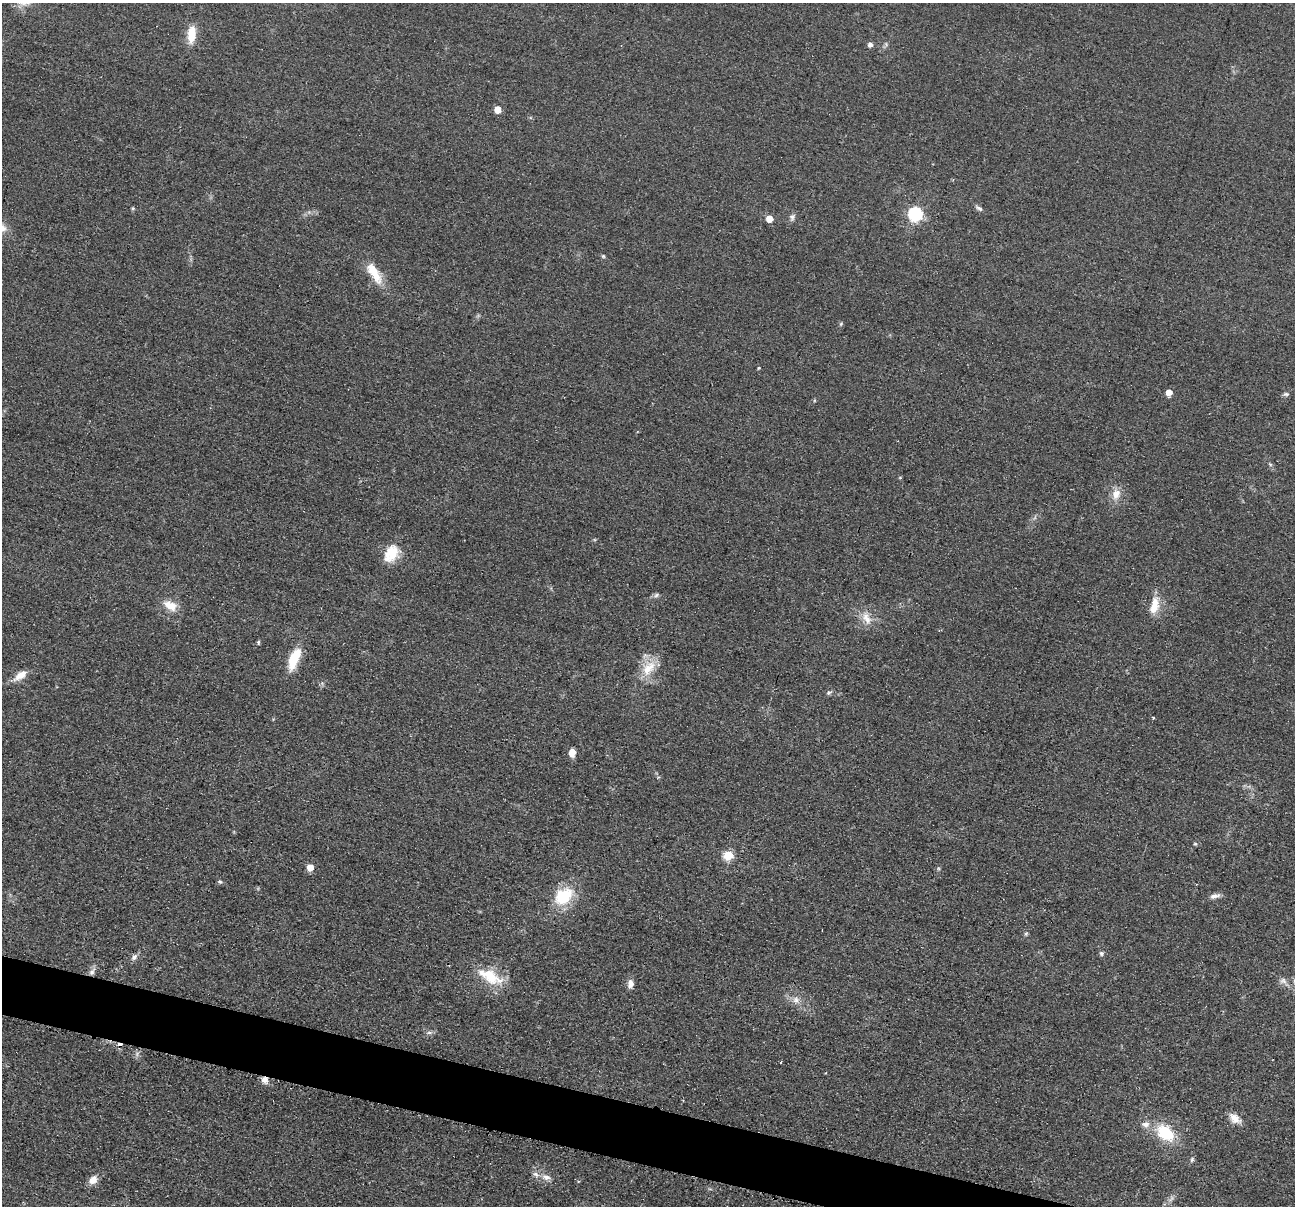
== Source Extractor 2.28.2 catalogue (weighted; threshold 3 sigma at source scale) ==
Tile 6 of 4 x 4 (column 2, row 2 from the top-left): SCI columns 1304-2596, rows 2665-3868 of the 5193 x 5209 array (HDU 1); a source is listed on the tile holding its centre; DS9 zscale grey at full resolution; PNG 1297 x 1208 px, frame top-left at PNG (2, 3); no overlay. Shown black and unused: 4% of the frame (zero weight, under 2 of 3 exposures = <1% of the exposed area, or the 3 px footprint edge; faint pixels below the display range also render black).
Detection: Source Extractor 2.28.2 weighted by HDU 2 'WHT'; one run over the whole footprint, this tile lists its part. Background 0.0456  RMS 0.0085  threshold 0.0382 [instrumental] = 3 sigma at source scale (4.5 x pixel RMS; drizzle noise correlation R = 1.50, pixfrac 1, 0.05/0.05 arcsec/px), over >= 5 px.
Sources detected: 56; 1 too faint to see at this stretch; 3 cosmic-ray / hot-pixel residue — not listed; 2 inside a brighter listed object's ellipse — not listed separately; the other 50 listed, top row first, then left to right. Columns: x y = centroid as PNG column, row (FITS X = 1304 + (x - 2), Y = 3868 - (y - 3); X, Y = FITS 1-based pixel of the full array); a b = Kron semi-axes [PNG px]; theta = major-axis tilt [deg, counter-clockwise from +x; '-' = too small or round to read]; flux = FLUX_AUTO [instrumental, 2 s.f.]
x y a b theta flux
191 34 21 9 84 16
870 45 6 6 - 2.7
497 109 5 5 - 14
133 208 5 4 - 1.3
979 208 12 5 -32 2.4
915 214 6 6 - 130
792 217 10 8 62 2.8
769 219 5 5 - 12
603 256 5 5 - 1.2
374 273 32 11 -59 19
841 324 6 5 - 1.2
759 368 4 4 - 0.87
1169 392 5 5 - 8.9
1286 394 8 5 -1 1.9
900 478 5 3 - 0.76
1116 494 15 11 72 9.3
391 553 24 16 57 20
656 595 7 5 45 1.9
170 605 18 10 -27 12
1154 607 21 11 65 13
867 618 20 10 -59 10
258 642 6 4 83 1.2
294 659 27 10 67 23
648 668 25 14 51 19
20 675 19 8 36 9.2
829 693 7 6 - 1.7
1153 718 3 3 - 3.2
572 752 8 6 88 7.8
1195 844 5 4 - 1.1
728 855 5 5 - 41
310 867 5 5 - 12
220 882 6 4 0 1.3
564 896 24 17 42 35
1215 896 14 6 13 4.1
1026 934 6 5 - 1.4
1102 953 6 6 - 2
134 957 10 7 48 3.3
92 972 12 6 61 4
490 976 35 15 -28 29
1283 981 10 9 - 3.9
630 984 11 8 79 4.6
796 1000 10 9 - 5.1
429 1033 7 4 1 1.9
265 1080 9 8 - 5.2
1235 1118 16 10 -38 7.8
1146 1124 12 8 7 5.4
1165 1133 17 12 -39 39
1192 1160 8 5 64 1.6
546 1177 12 8 -15 5.1
93 1180 12 8 50 7.1
Overlapping masked pixels (flux is a lower limit): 1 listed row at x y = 265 1080